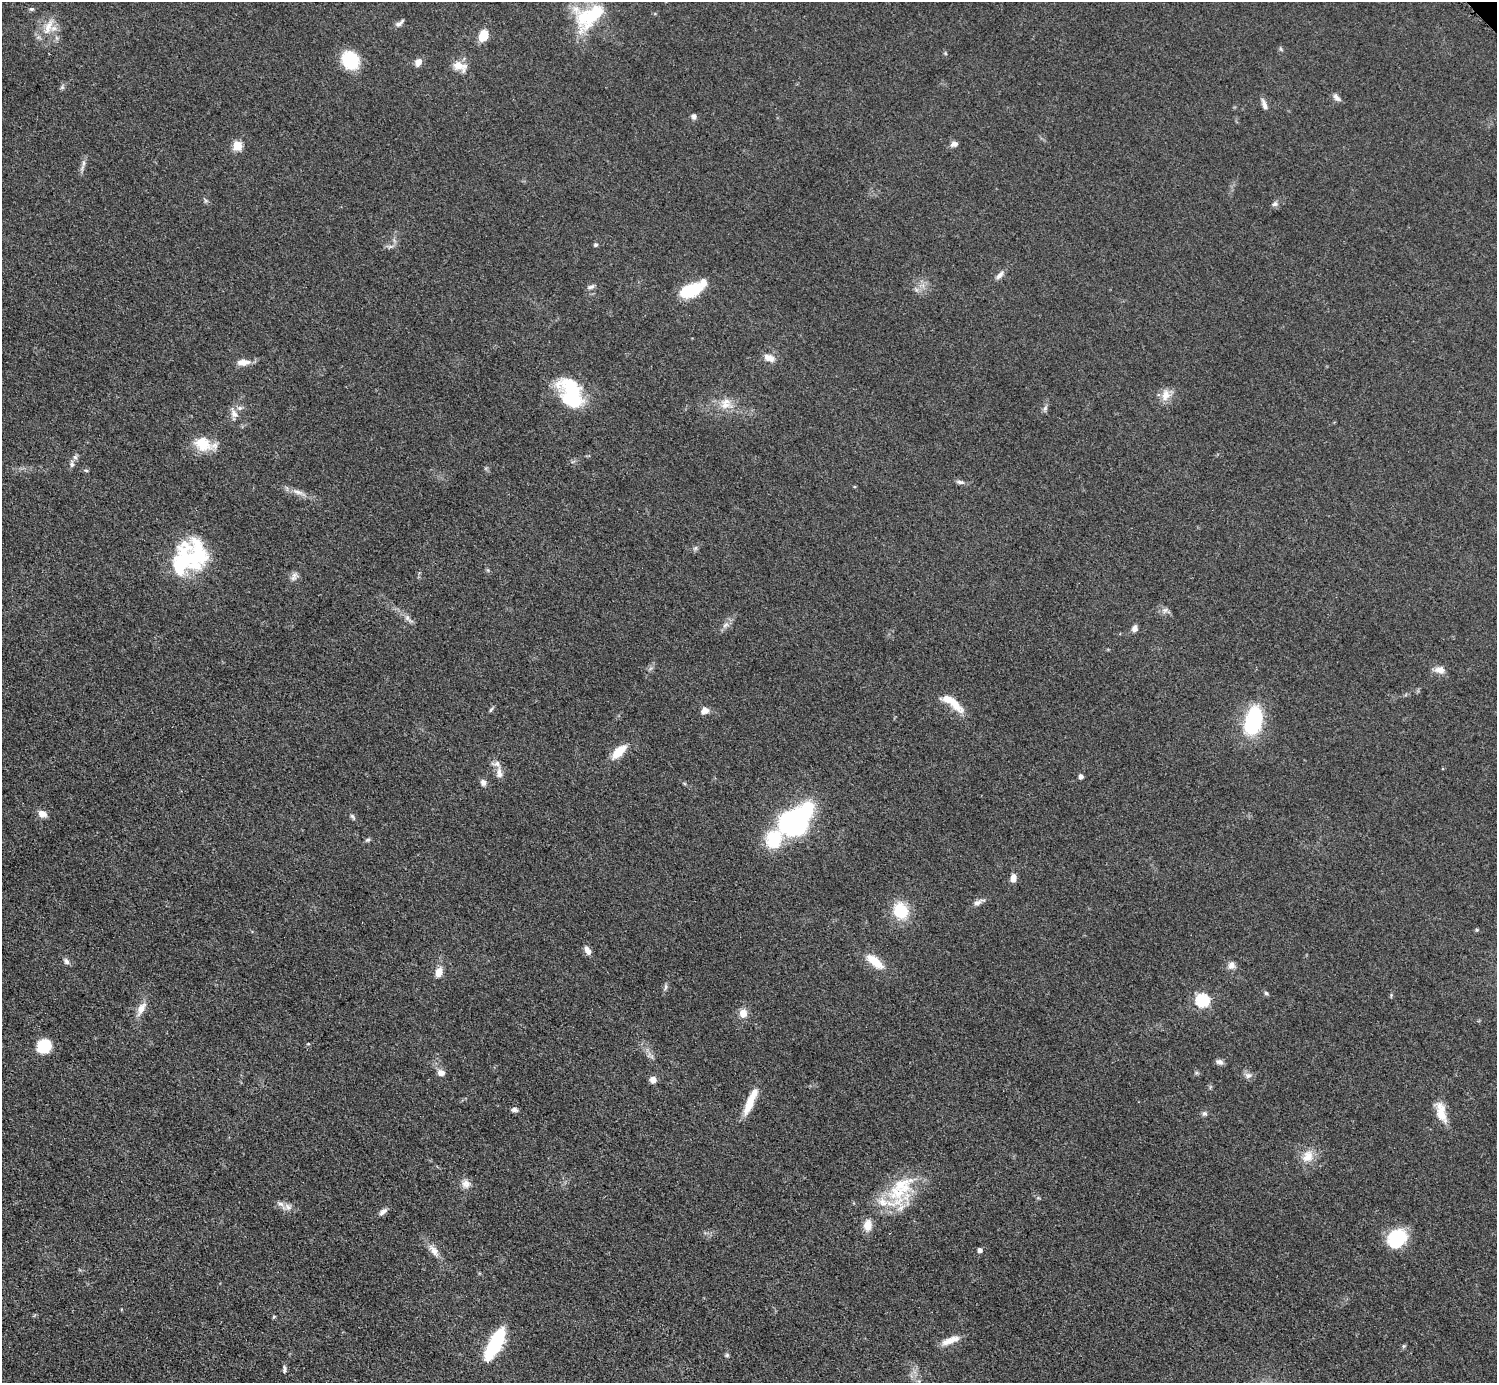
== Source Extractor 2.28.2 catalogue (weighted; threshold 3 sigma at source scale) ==
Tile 7 of 4 x 4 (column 3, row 2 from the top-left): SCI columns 2997-4491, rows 3067-4447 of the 5989 x 5988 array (HDU 1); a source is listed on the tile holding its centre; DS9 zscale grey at full resolution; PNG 1499 x 1385 px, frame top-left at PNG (2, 2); no overlay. Shown black and unused: <1% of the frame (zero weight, under 3 of 5 exposures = <1% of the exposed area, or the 3 px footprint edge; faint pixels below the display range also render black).
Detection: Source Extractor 2.28.2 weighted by HDU 2 'WHT'; one run over the whole footprint, this tile lists its part. Background 0.0499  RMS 0.0053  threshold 0.0238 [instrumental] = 3 sigma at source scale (4.5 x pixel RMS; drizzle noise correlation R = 1.50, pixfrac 1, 0.05/0.05 arcsec/px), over >= 5 px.
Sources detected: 103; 1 inside a brighter object's white glare — not listed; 10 inside a brighter listed object's ellipse — not listed separately; the other 92 listed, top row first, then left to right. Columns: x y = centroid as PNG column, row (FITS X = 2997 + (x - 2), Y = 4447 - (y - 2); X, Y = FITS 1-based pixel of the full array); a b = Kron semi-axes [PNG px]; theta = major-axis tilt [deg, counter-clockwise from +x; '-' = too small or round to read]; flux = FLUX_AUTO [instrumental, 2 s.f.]
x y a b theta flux
31 9 6 5 - 0.86
589 16 45 27 33 41
399 23 14 5 37 2
48 27 26 9 66 7.7
483 35 11 8 66 11
1281 49 6 4 -71 0.73
350 60 15 13 -53 30
418 62 10 8 57 3.2
459 66 20 10 -9 6.1
62 87 6 6 - 0.98
1336 97 12 6 -51 2.1
1264 105 14 5 -70 2.6
694 116 7 6 - 1.7
954 144 9 6 10 2.2
237 146 5 5 - 25
83 163 7 4 -90 1.2
1275 204 8 6 33 1.6
596 245 5 4 - 1.2
390 246 7 4 1 1.2
1000 275 14 6 50 2.5
591 287 10 5 28 1.6
691 290 23 12 21 24
769 358 13 8 -23 4.4
244 362 17 8 4 4.8
570 393 32 21 -67 42
1166 395 17 11 74 5.3
726 404 18 16 6 8
1045 408 8 4 46 1.3
234 413 15 8 -63 3.6
203 444 23 17 -22 13
72 464 9 6 84 1.8
86 470 5 5 - 0.78
960 482 11 5 -12 1.7
298 492 18 5 -13 3.8
696 548 7 4 71 0.98
180 565 65 24 60 45
294 577 13 7 74 2.4
1165 610 9 7 37 2
408 618 17 6 -46 2.7
725 625 10 6 37 2.3
1135 629 7 6 - 2.4
1438 670 14 8 32 3.4
955 704 31 11 -46 9.3
491 709 8 4 54 0.92
704 711 8 6 19 3.7
1253 720 36 20 76 37
619 752 18 8 44 11
499 773 17 7 -83 3.6
1081 777 5 4 - 2.2
483 782 8 7 - 2.2
42 814 10 7 -23 3.8
352 816 9 5 -53 1.1
795 822 29 19 40 140
368 840 8 5 42 1
1013 878 10 7 85 3.3
978 902 16 6 26 2.6
901 911 15 13 -62 21
1476 930 5 3 - 0.61
587 950 11 6 -64 3.3
875 961 24 9 -39 11
67 962 8 6 -50 1.8
1231 965 10 8 51 2.9
439 972 12 8 70 4.9
665 987 8 4 81 1.2
1266 993 6 5 - 1
1202 1000 6 6 - 66
141 1008 21 8 62 5.3
743 1013 8 7 - 6.1
308 1044 5 3 - 0.53
44 1046 12 11 - 19
1219 1062 9 7 -21 1.9
441 1073 10 8 -20 2.9
1248 1075 10 8 2 2.4
653 1080 6 6 - 3.9
749 1104 27 9 68 10
514 1110 8 5 -17 1.5
1441 1112 27 11 -74 9.1
1204 1113 7 6 - 1.3
1308 1156 18 14 57 7.6
466 1184 12 11 - 3.7
902 1186 35 24 17 27
288 1207 12 8 -29 3.1
383 1211 13 6 38 2.1
868 1225 12 9 86 6.2
1397 1239 18 15 40 33
980 1250 5 5 - 2
434 1251 18 9 -55 4.8
951 1340 25 7 20 6.1
495 1343 34 11 61 40
1403 1346 6 4 89 0.74
727 1355 6 5 - 0.91
284 1369 10 5 88 1.4